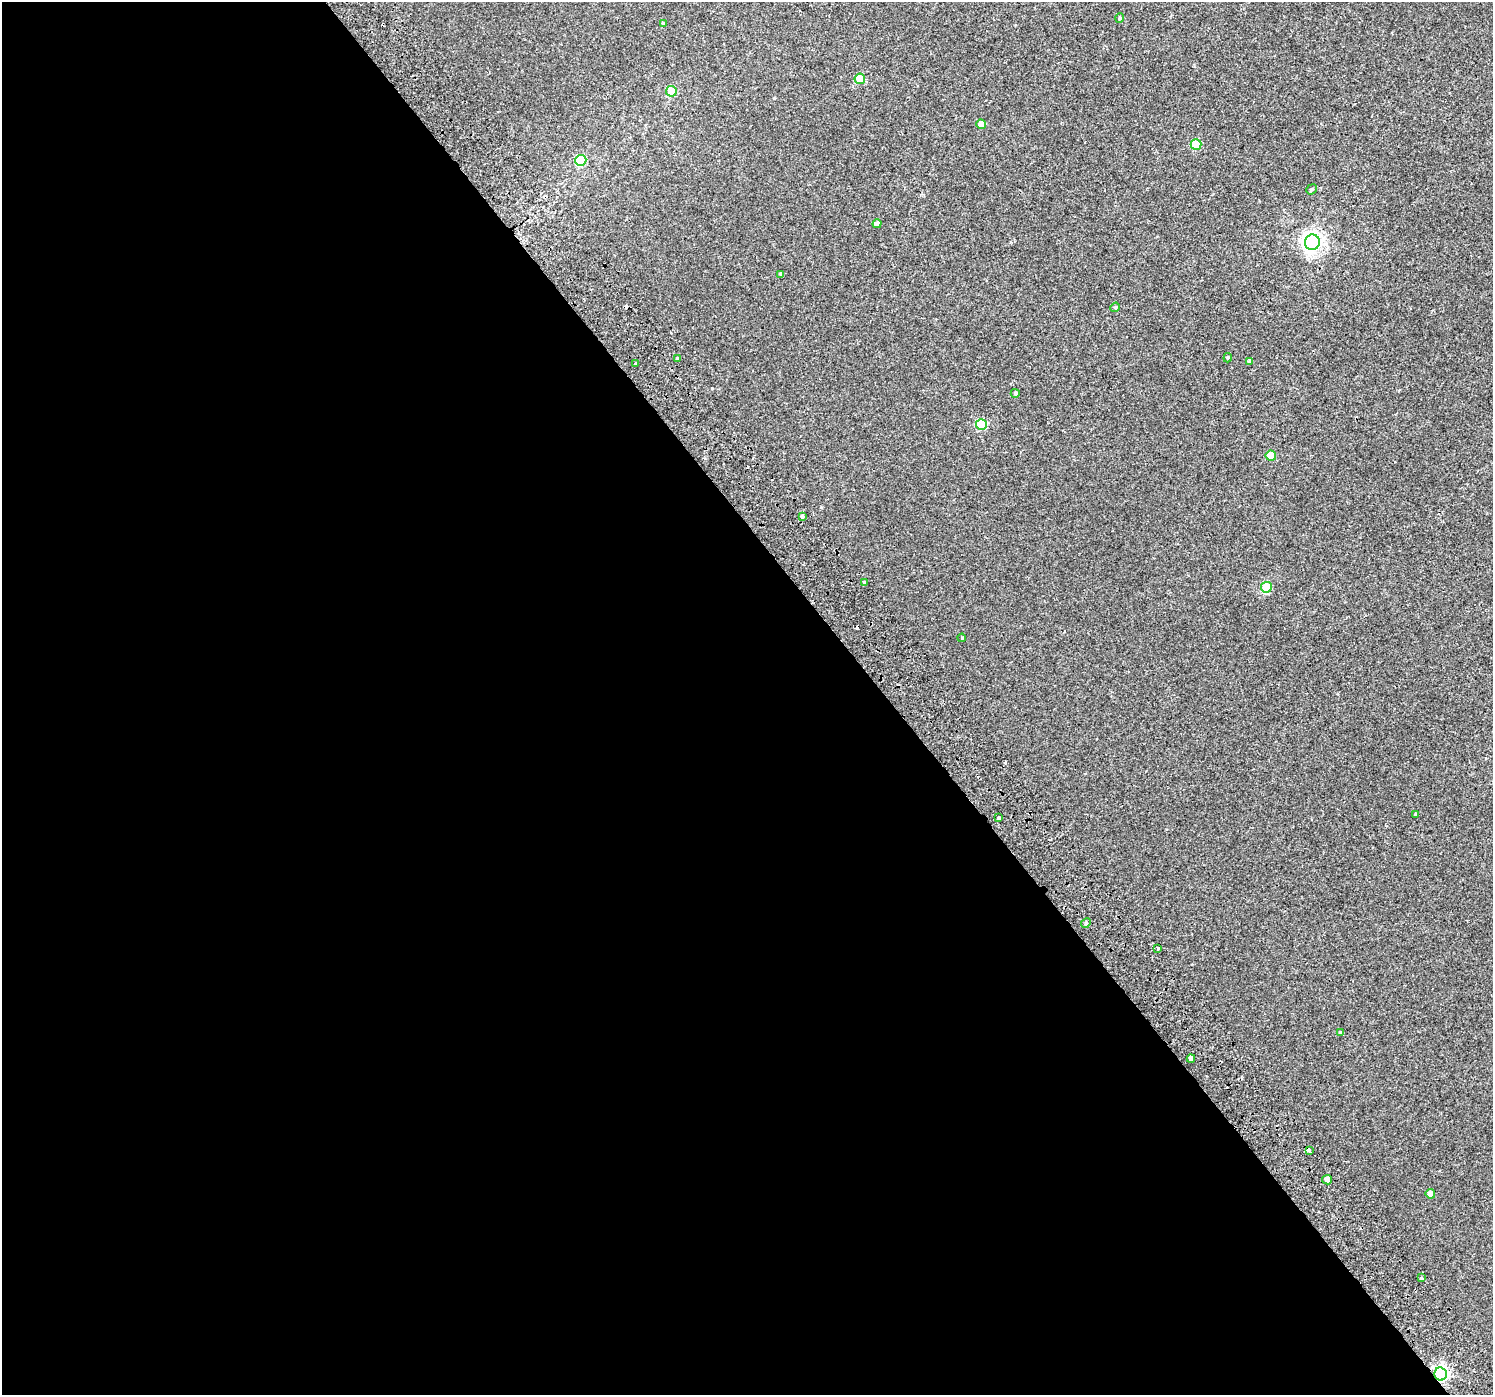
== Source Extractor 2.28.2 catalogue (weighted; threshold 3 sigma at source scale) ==
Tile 9 of 4 x 4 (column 1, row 3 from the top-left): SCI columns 54-1544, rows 1626-3018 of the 6064 x 5973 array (HDU 1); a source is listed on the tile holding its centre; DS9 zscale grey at full resolution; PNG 1495 x 1397 px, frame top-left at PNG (2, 2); each listed source drawn as its Kron ellipse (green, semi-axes under 4 px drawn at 4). Shown black and unused: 59% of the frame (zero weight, under 2 of 3 exposures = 3% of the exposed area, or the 3 px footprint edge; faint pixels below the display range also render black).
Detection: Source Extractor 2.28.2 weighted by HDU 2 'WHT'; one run over the whole footprint, this tile lists its part. Background 0.00307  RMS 0.0036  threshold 0.016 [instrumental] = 3 sigma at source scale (4.5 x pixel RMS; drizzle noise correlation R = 1.50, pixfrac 1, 0.0396/0.0396 arcsec/px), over >= 5 px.
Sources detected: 38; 4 cosmic-ray / hot-pixel residue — neither listed nor drawn; the other 34 listed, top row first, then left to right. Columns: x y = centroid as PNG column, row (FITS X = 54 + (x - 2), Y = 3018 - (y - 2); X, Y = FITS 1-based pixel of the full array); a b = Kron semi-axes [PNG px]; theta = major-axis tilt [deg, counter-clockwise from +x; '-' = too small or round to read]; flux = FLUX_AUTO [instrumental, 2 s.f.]
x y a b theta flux
1120 18 5 4 - 0.42
663 23 4 4 - 0.41
860 79 5 5 - 13
671 91 5 5 - 12
981 124 5 4 - 2.6
1196 145 5 5 - 12
581 160 6 5 - 16
1311 189 6 4 40 0.55
877 224 4 4 - 1.3
1312 242 8 7 - 180
781 275 4 4 - 1.1
1115 307 5 4 - 0.46
677 358 3 3 - 1.6
1228 358 5 4 - 0.39
1249 361 4 4 - 0.96
636 363 3 3 - 1.3
1015 393 4 4 - 0.57
981 424 5 5 - 17
1271 456 5 5 - 8.4
802 516 3 3 - 1.3
865 582 4 3 - 0.36
1266 587 5 5 - 17
962 638 4 3 - 0.29
1415 814 4 3 - 0.64
999 818 4 3 - 1.3
1086 923 5 4 - 0.44
1158 948 3 3 - 0.47
1341 1033 4 3 - 0.72
1191 1059 4 4 - 7.7
1309 1150 4 3 - 2.4
1327 1180 5 4 - 2.7
1430 1194 5 4 - 2.2
1421 1278 3 3 - 2.5
1441 1374 6 6 - 98
Overlapping masked pixels (flux is a lower limit): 2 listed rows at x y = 1309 1150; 1441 1374